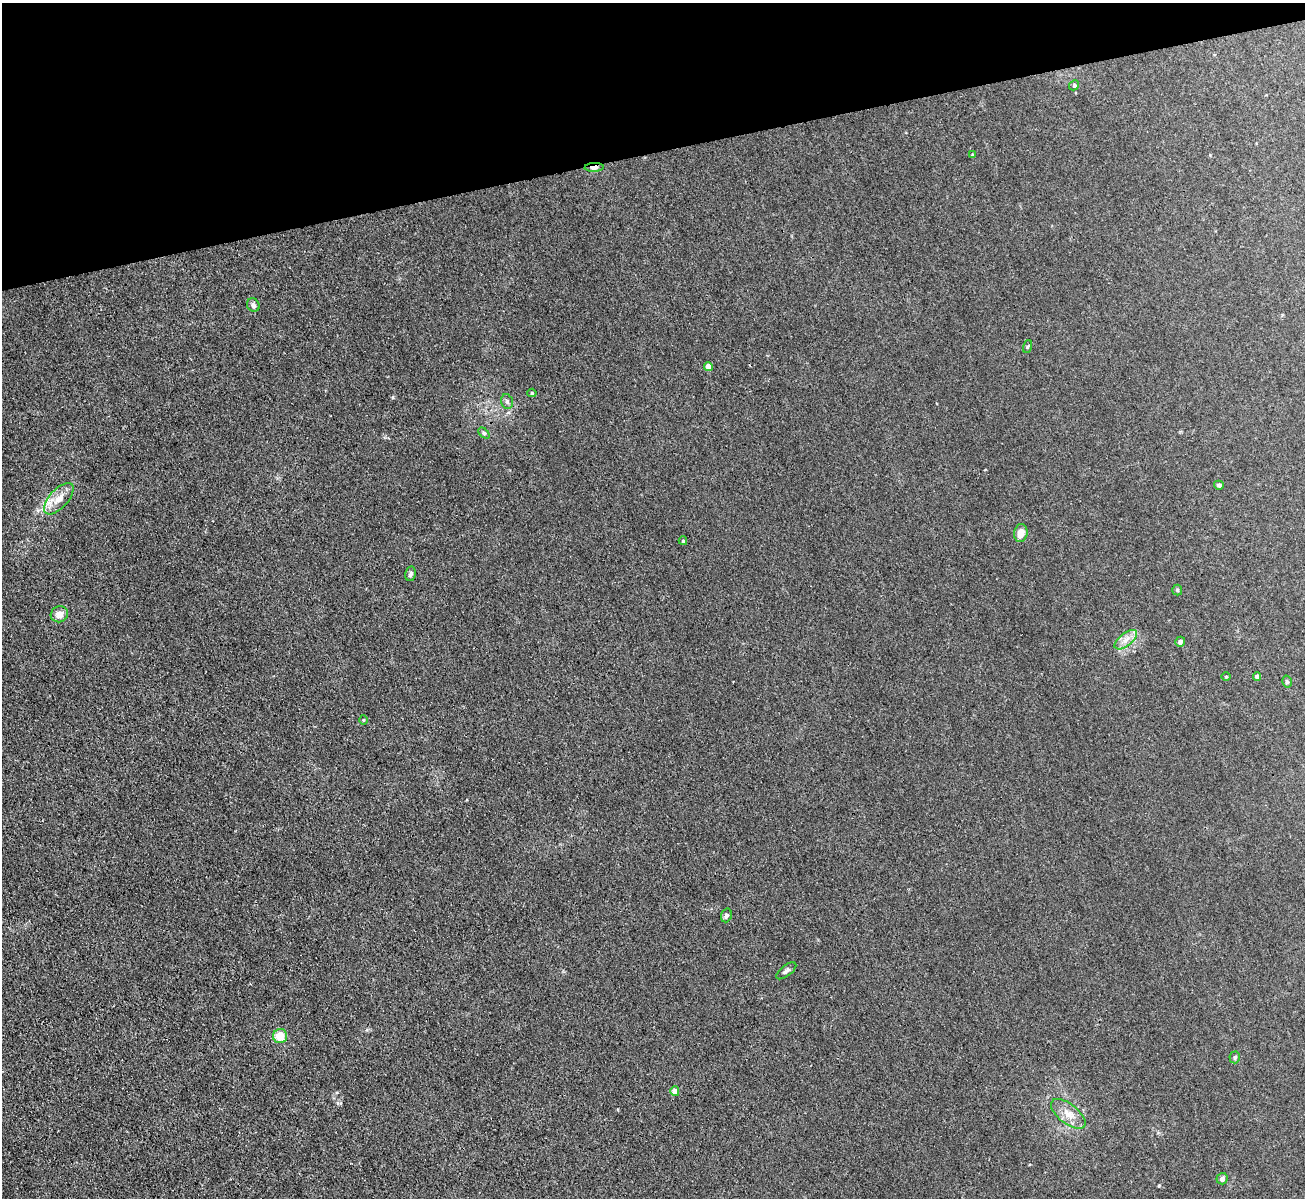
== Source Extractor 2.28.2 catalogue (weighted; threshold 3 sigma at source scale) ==
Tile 3 of 4 x 4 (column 3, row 1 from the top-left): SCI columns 2608-3910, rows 3734-4929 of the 5214 x 5196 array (HDU 1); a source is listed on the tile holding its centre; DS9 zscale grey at full resolution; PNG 1307 x 1200 px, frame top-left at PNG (2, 3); each listed source drawn as its Kron ellipse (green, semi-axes under 4 px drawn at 4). Shown black and unused: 13% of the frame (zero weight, under 3 of 4 exposures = <1% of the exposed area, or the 3 px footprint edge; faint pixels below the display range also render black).
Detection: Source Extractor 2.28.2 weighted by HDU 2 'WHT'; one run over the whole footprint, this tile lists its part. Background 0.0411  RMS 0.0057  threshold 0.0255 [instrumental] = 3 sigma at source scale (4.5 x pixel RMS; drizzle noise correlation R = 1.50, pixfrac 1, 0.05/0.05 arcsec/px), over >= 5 px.
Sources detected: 30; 1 cosmic-ray / hot-pixel residue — neither listed nor drawn; the other 29 listed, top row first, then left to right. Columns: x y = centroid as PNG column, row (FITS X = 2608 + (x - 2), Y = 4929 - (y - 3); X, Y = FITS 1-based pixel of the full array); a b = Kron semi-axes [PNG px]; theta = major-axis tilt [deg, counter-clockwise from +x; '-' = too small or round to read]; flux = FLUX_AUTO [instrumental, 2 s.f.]
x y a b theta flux
1074 85 5 4 - 0.7
972 155 3 3 - 0.56
594 167 9 4 2 9.3
253 305 7 6 - 1.7
1027 347 7 3 71 0.61
708 366 4 4 - 5.2
532 393 5 4 - 0.84
507 402 7 5 -73 1.4
484 433 6 4 -44 0.89
1219 485 5 4 - 1.1
59 499 19 9 48 7.5
1021 533 9 6 83 5
683 541 4 3 - 0.71
410 574 7 5 80 1.6
1177 590 5 5 - 0.72
59 614 9 8 - 4.7
1126 640 13 6 38 3.8
1180 642 5 5 - 1.8
1257 676 4 4 - 2.2
1226 677 5 3 - 0.48
1287 682 6 4 -77 0.94
363 720 5 3 - 0.45
726 915 7 5 72 1.5
786 971 12 5 37 1.8
280 1036 7 7 - 10
1235 1057 6 5 - 1
675 1091 5 4 - 4.9
1068 1114 20 9 -39 6.7
1222 1179 6 5 - 1.8
Overlapping masked pixels (flux is a lower limit): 1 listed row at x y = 594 167
Unlisted compact peaks at least as high as the median listed source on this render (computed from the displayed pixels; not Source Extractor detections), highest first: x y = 1159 1186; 393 397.